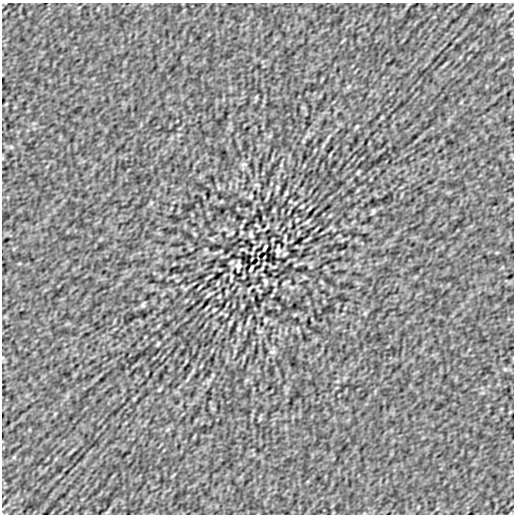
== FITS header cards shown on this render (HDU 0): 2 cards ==
NAXIS1  =                  512
NAXIS2  =                  512

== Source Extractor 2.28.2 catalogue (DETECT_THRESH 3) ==
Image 512 x 512 px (HDU 0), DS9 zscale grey, 1 PNG px = 1 image px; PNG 516 x 516 px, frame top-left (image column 1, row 512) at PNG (2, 3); no overlay
Background -1.08e-07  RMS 6.7e-06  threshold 2.01e-05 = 3 sigma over >= 5 px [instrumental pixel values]
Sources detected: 55; all 55 listed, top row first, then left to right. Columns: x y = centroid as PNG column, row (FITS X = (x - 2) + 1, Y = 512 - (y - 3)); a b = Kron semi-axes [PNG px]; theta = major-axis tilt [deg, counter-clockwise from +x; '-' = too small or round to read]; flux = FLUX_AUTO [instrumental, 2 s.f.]
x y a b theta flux
357 126 6 4 58 5.3e-04
244 164 8 4 7 7.4e-04
358 172 5 2 - 5.2e-04
257 185 8 4 0 5.6e-04
277 187 5 4 - 6.1e-04
286 193 6 4 54 5.8e-04
251 196 4 3 - 6.2e-04
290 201 3 2 - 3.4e-04
302 206 4 2 - 5.4e-04
309 208 10 2 45 6.0e-04
274 210 6 4 71 4.7e-04
373 211 6 4 80 6.8e-04
297 220 3 2 - 4.5e-04
308 221 7 3 45 6.8e-04
256 225 4 2 - 3.6e-04
241 226 3 2 - 4.1e-04
266 227 7 2 45 6.1e-04
225 229 7 4 -18 7.2e-04
316 229 8 2 40 5.2e-04
232 233 6 3 20 4.2e-04
298 233 6 2 71 4.4e-04
251 235 6 3 -74 9.1e-04
285 238 9 2 81 6.5e-04
273 239 4 2 - 3.6e-04
254 248 3 2 - 3.9e-04
265 248 6 3 63 8.5e-04
242 249 6 3 17 4.3e-04
278 251 8 4 86 1.6e-03
285 254 5 2 - 6.0e-04
231 262 5 2 - 6.0e-04
238 265 8 4 86 1.6e-03
274 267 6 3 17 4.3e-04
251 268 6 3 63 8.5e-04
262 268 3 2 - 3.9e-04
231 278 9 2 81 6.5e-04
265 281 6 3 -74 9.2e-04
218 283 6 2 71 4.4e-04
284 283 6 3 20 4.2e-04
200 287 8 2 40 5.3e-04
250 289 7 2 45 6.1e-04
275 290 3 2 - 4.1e-04
208 295 7 3 45 6.8e-04
219 296 3 2 - 4.5e-04
143 305 7 4 80 7.0e-04
242 306 6 4 71 4.7e-04
207 308 10 2 45 6.0e-04
214 310 4 2 - 5.4e-04
226 315 3 2 - 3.4e-04
265 320 4 3 - 6.2e-04
230 323 6 4 54 5.7e-04
239 329 5 4 - 6.1e-04
259 331 8 4 0 5.6e-04
158 344 5 2 - 5.3e-04
272 352 8 4 7 7.5e-04
159 390 6 4 58 5.3e-04